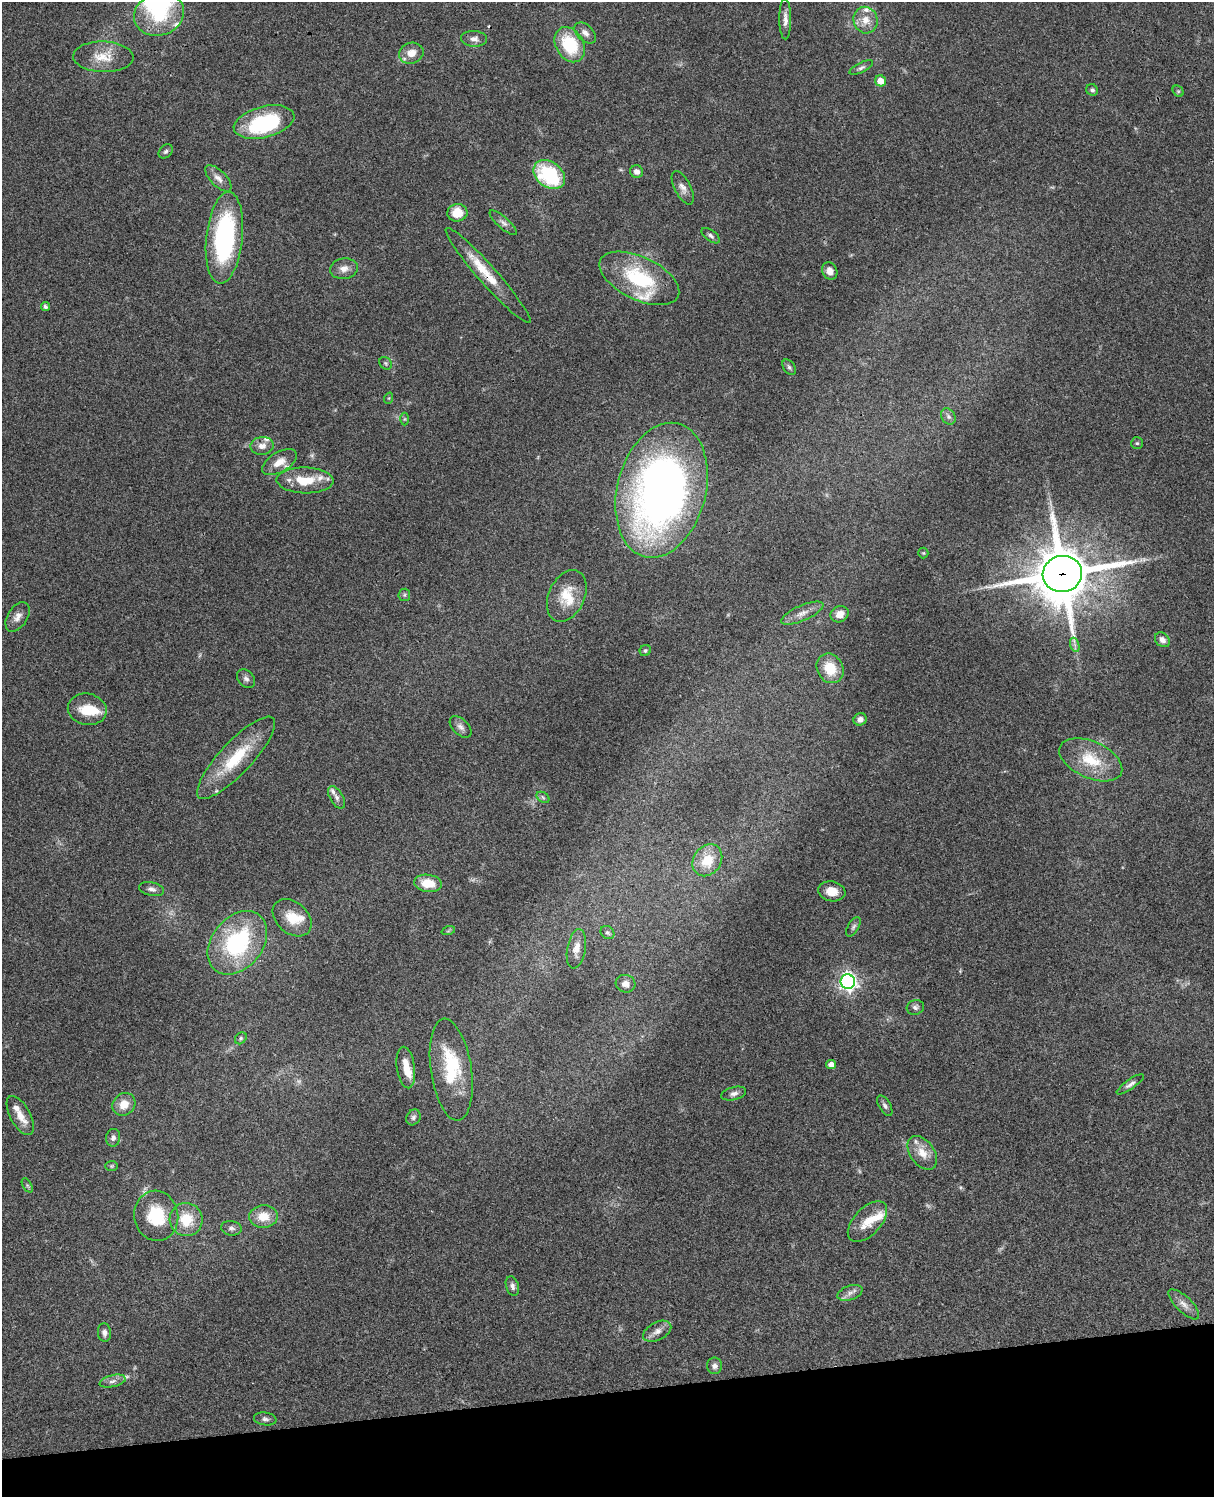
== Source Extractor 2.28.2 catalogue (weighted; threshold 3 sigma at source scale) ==
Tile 10 of 4 x 3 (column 2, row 3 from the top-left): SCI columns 1333-2544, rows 278-1772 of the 5088 x 4927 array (HDU 1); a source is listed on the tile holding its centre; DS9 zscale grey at full resolution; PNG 1216 x 1499 px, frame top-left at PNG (2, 2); each listed source drawn as its Kron ellipse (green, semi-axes under 4 px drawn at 4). Shown black and unused: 7% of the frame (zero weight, under 3 of 4 exposures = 6% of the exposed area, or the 3 px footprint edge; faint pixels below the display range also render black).
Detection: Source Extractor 2.28.2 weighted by HDU 2 'WHT'; one run over the whole footprint, this tile lists its part. Background 0.0774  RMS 0.0058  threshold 0.0259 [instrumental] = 3 sigma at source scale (4.5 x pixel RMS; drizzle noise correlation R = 1.50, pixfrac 1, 0.05/0.05 arcsec/px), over >= 5 px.
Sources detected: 119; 5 too faint to see at this stretch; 1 inside a brighter object's white glare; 1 cosmic-ray / hot-pixel residue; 1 long thin detection or spike segment (spike, bleed or trail) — neither listed nor drawn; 15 inside a brighter listed object's ellipse — not listed separately; the other 96 listed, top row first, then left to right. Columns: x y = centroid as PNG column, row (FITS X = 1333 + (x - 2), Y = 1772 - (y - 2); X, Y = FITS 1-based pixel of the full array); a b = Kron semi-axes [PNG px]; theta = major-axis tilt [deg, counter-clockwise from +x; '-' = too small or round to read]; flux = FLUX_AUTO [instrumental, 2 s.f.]
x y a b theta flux
159 14 25 21 17 29
785 19 20 6 -90 3.7
865 20 13 12 - 7
585 33 13 8 -42 3.2
474 39 13 8 -3 3.4
570 45 19 13 -60 30
411 53 12 10 21 6.4
103 57 30 15 -2 12
861 68 13 5 26 1.8
880 81 6 5 - 6.6
1092 90 6 5 - 1.5
1178 91 6 5 - 0.83
264 122 31 15 14 37
166 151 8 6 45 1.3
637 172 6 6 - 3.1
549 175 17 12 -36 45
218 178 17 7 -45 3.9
683 188 18 8 -63 3.6
457 213 10 9 - 12
503 223 17 5 -41 2.5
711 236 10 5 -37 1.7
224 238 46 18 84 88
344 269 14 10 9 4.3
830 271 9 7 -63 3.9
488 275 63 9 -48 17
639 278 43 21 -25 42
45 307 4 4 - 1.5
386 363 7 5 -46 0.96
789 367 8 5 -53 1.3
389 398 6 3 71 0.54
948 416 9 6 -57 1.8
405 419 6 4 89 0.69
1137 443 6 6 - 0.92
262 446 11 9 7 3.8
279 462 19 10 30 6.7
305 480 28 13 -1 16
662 490 69 44 76 360
923 553 5 5 - 0.72
1062 574 20 18 11 3400
404 595 6 5 - 1
567 596 27 18 65 15
802 613 23 7 23 5.2
840 614 9 8 - 5.2
18 617 16 10 57 4.3
1162 640 8 6 -44 2.8
1075 645 7 4 -71 1.4
645 651 6 5 - 0.99
830 668 15 13 -60 14
246 679 10 7 -49 2.2
87 709 19 15 -11 13
860 719 7 6 - 2.8
461 727 13 7 -45 2.7
236 758 54 16 47 29
1091 760 33 18 -24 20
336 797 12 6 -59 2.2
543 797 7 5 -33 1
707 860 17 13 54 13
428 883 14 8 -8 10
152 889 13 6 -13 2.4
832 891 14 10 -10 6.8
292 918 22 15 -41 12
853 927 11 5 60 1.5
448 931 7 4 18 0.78
607 933 7 6 - 1.4
237 943 35 25 51 65
576 949 20 9 80 5.5
848 982 7 7 - 240
626 984 10 8 -17 3.7
915 1007 9 7 17 1.9
241 1038 6 5 - 0.99
831 1065 5 4 - 3.4
406 1068 21 9 -83 7.7
451 1070 51 20 -82 33
1130 1084 16 5 35 2.2
734 1093 13 6 15 2.3
124 1104 12 10 45 7.1
885 1106 11 5 -59 1.7
20 1115 22 10 -61 7.5
413 1117 8 6 63 1.6
113 1138 9 7 77 2.1
922 1153 19 12 -54 8.5
112 1166 6 5 - 0.79
27 1185 8 4 -59 0.98
156 1216 25 22 -80 24
263 1217 14 11 3 9.7
186 1220 17 16 - 16
867 1221 25 13 46 11
231 1228 10 7 -9 1.9
512 1286 10 6 -72 2.1
850 1293 13 7 19 2.8
1184 1304 20 8 -44 4.1
657 1331 15 9 28 4
104 1333 9 6 -83 2.2
715 1366 8 7 - 2.2
113 1381 13 6 13 2.8
265 1419 11 6 -8 1.9
Overlapping masked pixels (flux is a lower limit): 2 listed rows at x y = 488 275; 1062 574